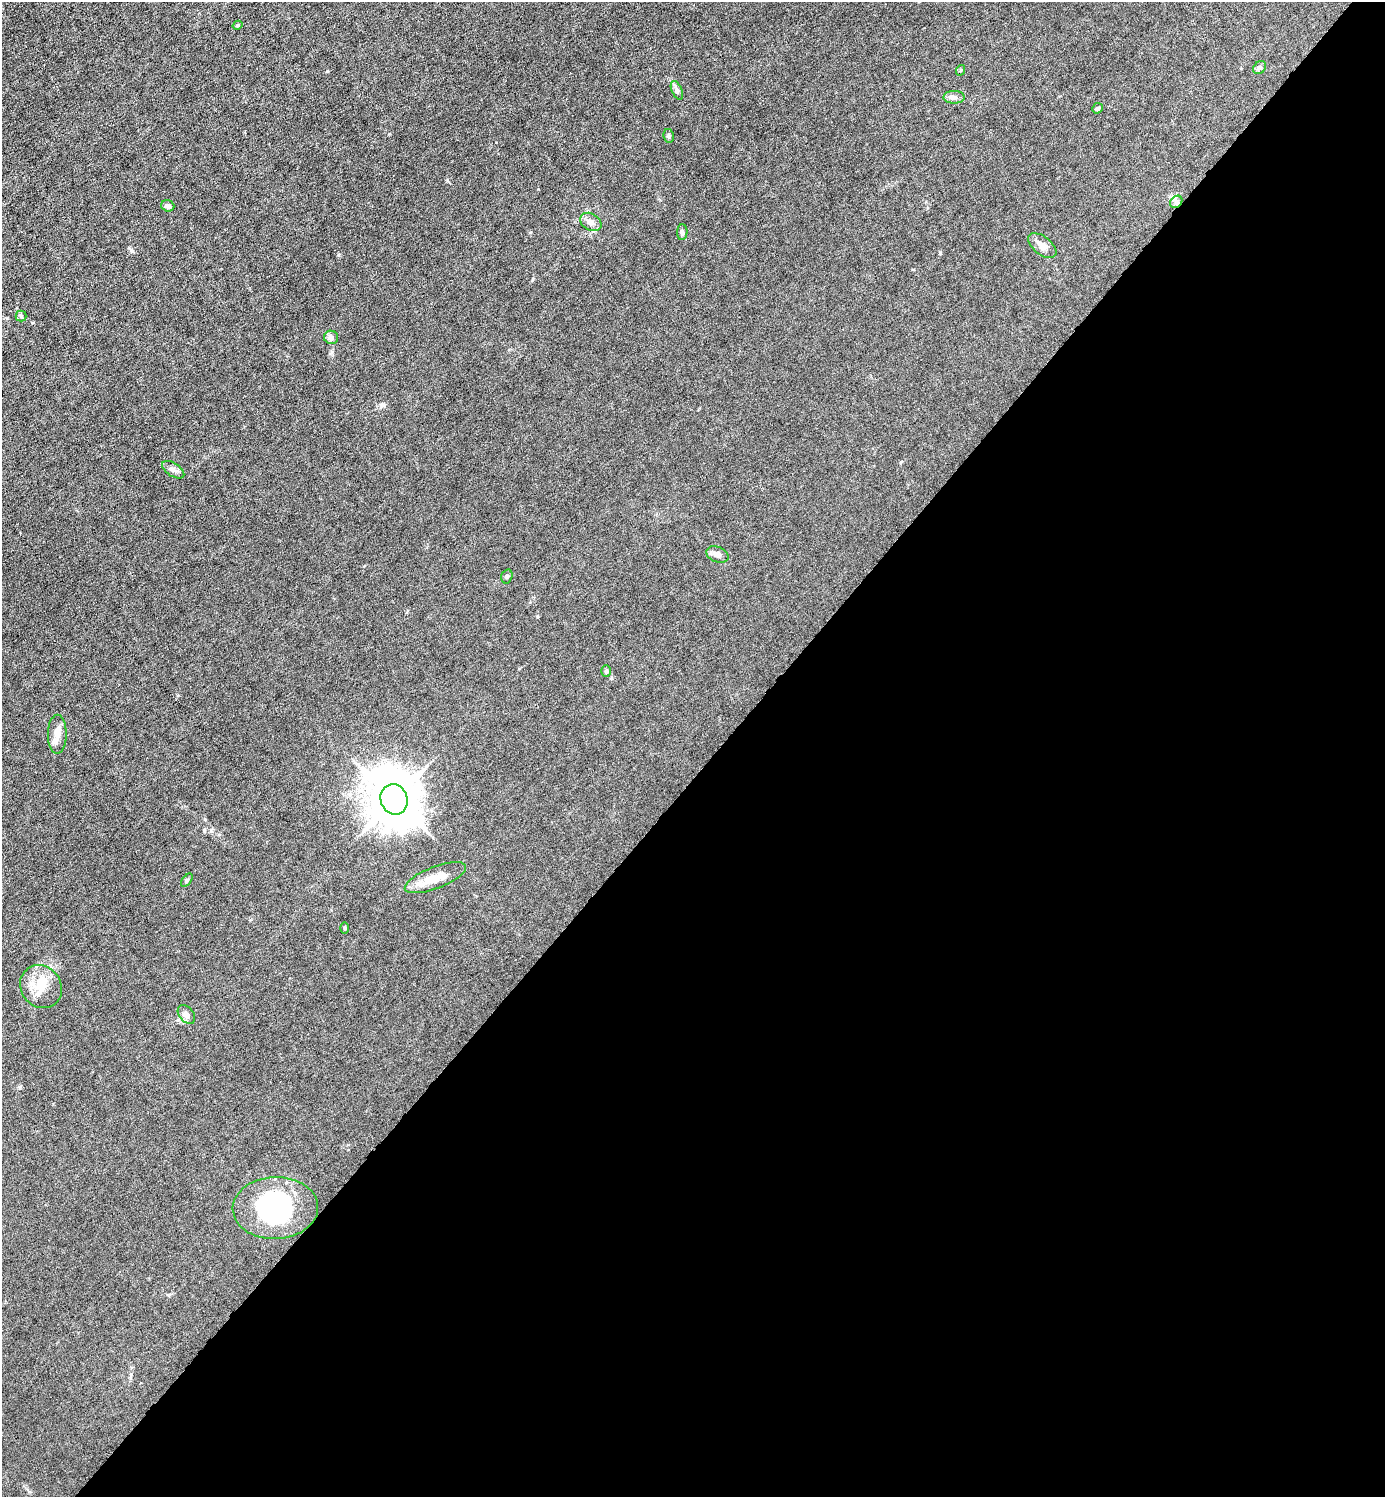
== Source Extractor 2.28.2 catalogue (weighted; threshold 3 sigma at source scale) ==
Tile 12 of 4 x 4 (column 4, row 3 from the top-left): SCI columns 4302-5684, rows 1496-2990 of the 5980 x 5980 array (HDU 1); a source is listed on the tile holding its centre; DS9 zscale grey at full resolution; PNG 1387 x 1499 px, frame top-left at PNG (2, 2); each listed source drawn as its Kron ellipse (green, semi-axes under 4 px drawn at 4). Shown black and unused: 48% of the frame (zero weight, under 6 of 12 exposures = <1% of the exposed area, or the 3 px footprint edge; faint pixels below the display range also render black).
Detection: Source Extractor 2.28.2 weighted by HDU 2 'WHT'; one run over the whole footprint, this tile lists its part. Background 0.0143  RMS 0.003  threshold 0.0125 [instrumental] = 3 sigma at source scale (4.09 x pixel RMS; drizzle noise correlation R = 1.36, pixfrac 0.8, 0.05/0.05 arcsec/px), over >= 5 px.
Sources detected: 30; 2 inside a brighter object's white glare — neither listed nor drawn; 2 inside a brighter listed object's ellipse — not listed separately; the other 26 listed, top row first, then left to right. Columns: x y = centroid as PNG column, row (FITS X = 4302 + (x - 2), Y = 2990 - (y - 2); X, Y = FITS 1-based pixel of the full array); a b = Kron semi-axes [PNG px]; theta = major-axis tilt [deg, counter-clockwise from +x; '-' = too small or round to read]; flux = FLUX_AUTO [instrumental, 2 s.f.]
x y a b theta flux
237 25 5 4 - 0.39
1260 67 7 5 41 0.67
961 70 5 3 - 0.24
677 90 10 5 -65 0.75
954 97 10 6 0 0.95
1097 108 5 5 - 0.54
669 136 7 5 -78 0.5
1176 202 7 5 45 0.71
168 206 7 5 -18 0.82
591 222 11 8 -30 1.6
682 232 8 5 89 0.64
1042 246 16 9 -39 2.1
21 316 5 5 - 0.43
331 337 7 6 - 1.1
173 470 12 6 -33 1.1
717 554 12 7 -22 1.3
507 576 7 5 73 0.49
606 671 5 4 - 0.43
57 734 19 9 90 2.4
394 799 15 13 -67 1400
435 878 32 11 21 4.4
187 880 8 4 53 0.41
345 928 5 3 - 0.29
41 987 22 20 -54 5.7
186 1015 11 7 -50 1.2
275 1208 43 31 2 36
Unlisted compact peaks at least as high as the median listed source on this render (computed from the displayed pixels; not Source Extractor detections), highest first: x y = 131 250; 327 71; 384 405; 338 255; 389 134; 940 253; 131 1374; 447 181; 332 352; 496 142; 20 1087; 205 819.